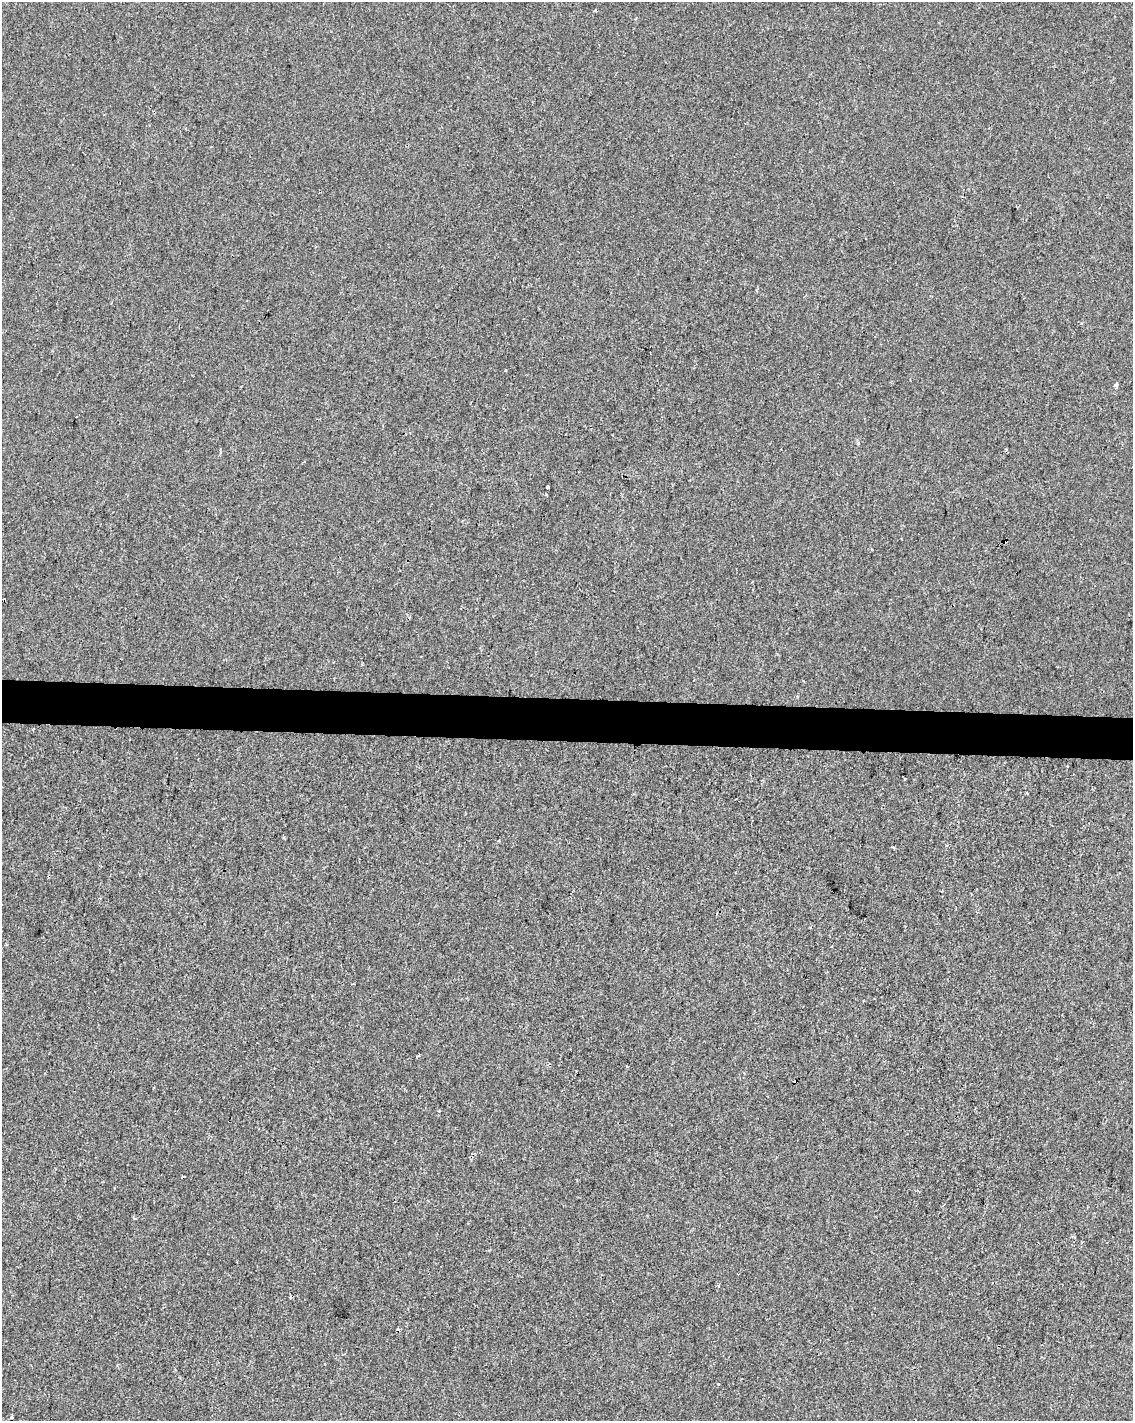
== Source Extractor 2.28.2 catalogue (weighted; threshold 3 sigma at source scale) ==
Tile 6 of 4 x 3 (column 2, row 2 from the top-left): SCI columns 1138-2268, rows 1701-3119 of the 4529 x 4764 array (HDU 1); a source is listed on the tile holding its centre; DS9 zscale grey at full resolution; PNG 1135 x 1423 px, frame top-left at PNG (2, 2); no overlay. Shown black and unused: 3% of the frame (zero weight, under 2 of 3 exposures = <1% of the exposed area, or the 3 px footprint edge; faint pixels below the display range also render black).
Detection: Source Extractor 2.28.2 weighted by HDU 2 'WHT'; one run over the whole footprint, this tile lists its part. Background -3.05e-04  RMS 0.0042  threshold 0.0191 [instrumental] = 3 sigma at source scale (4.5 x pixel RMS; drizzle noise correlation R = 1.50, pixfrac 1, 0.0396/0.0396 arcsec/px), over >= 5 px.
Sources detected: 15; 6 cosmic-ray / hot-pixel residue — not listed; the other 9 listed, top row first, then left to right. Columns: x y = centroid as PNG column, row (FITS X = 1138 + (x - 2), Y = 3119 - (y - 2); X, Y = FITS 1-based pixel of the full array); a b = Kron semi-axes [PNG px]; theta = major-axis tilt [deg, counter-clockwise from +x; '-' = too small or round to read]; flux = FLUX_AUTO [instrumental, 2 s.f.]
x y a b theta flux
595 10 3 3 - 0.61
505 371 3 3 - 2.1
1116 385 4 3 - 3.6
548 487 3 3 - 16
1006 541 4 3 - 6.4
417 1056 3 3 - 0.72
135 1218 3 3 - 1.4
718 1384 3 2 - 0.37
12 1417 3 3 - 1.3
Overlapping masked pixels (flux is a lower limit): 1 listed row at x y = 1006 541